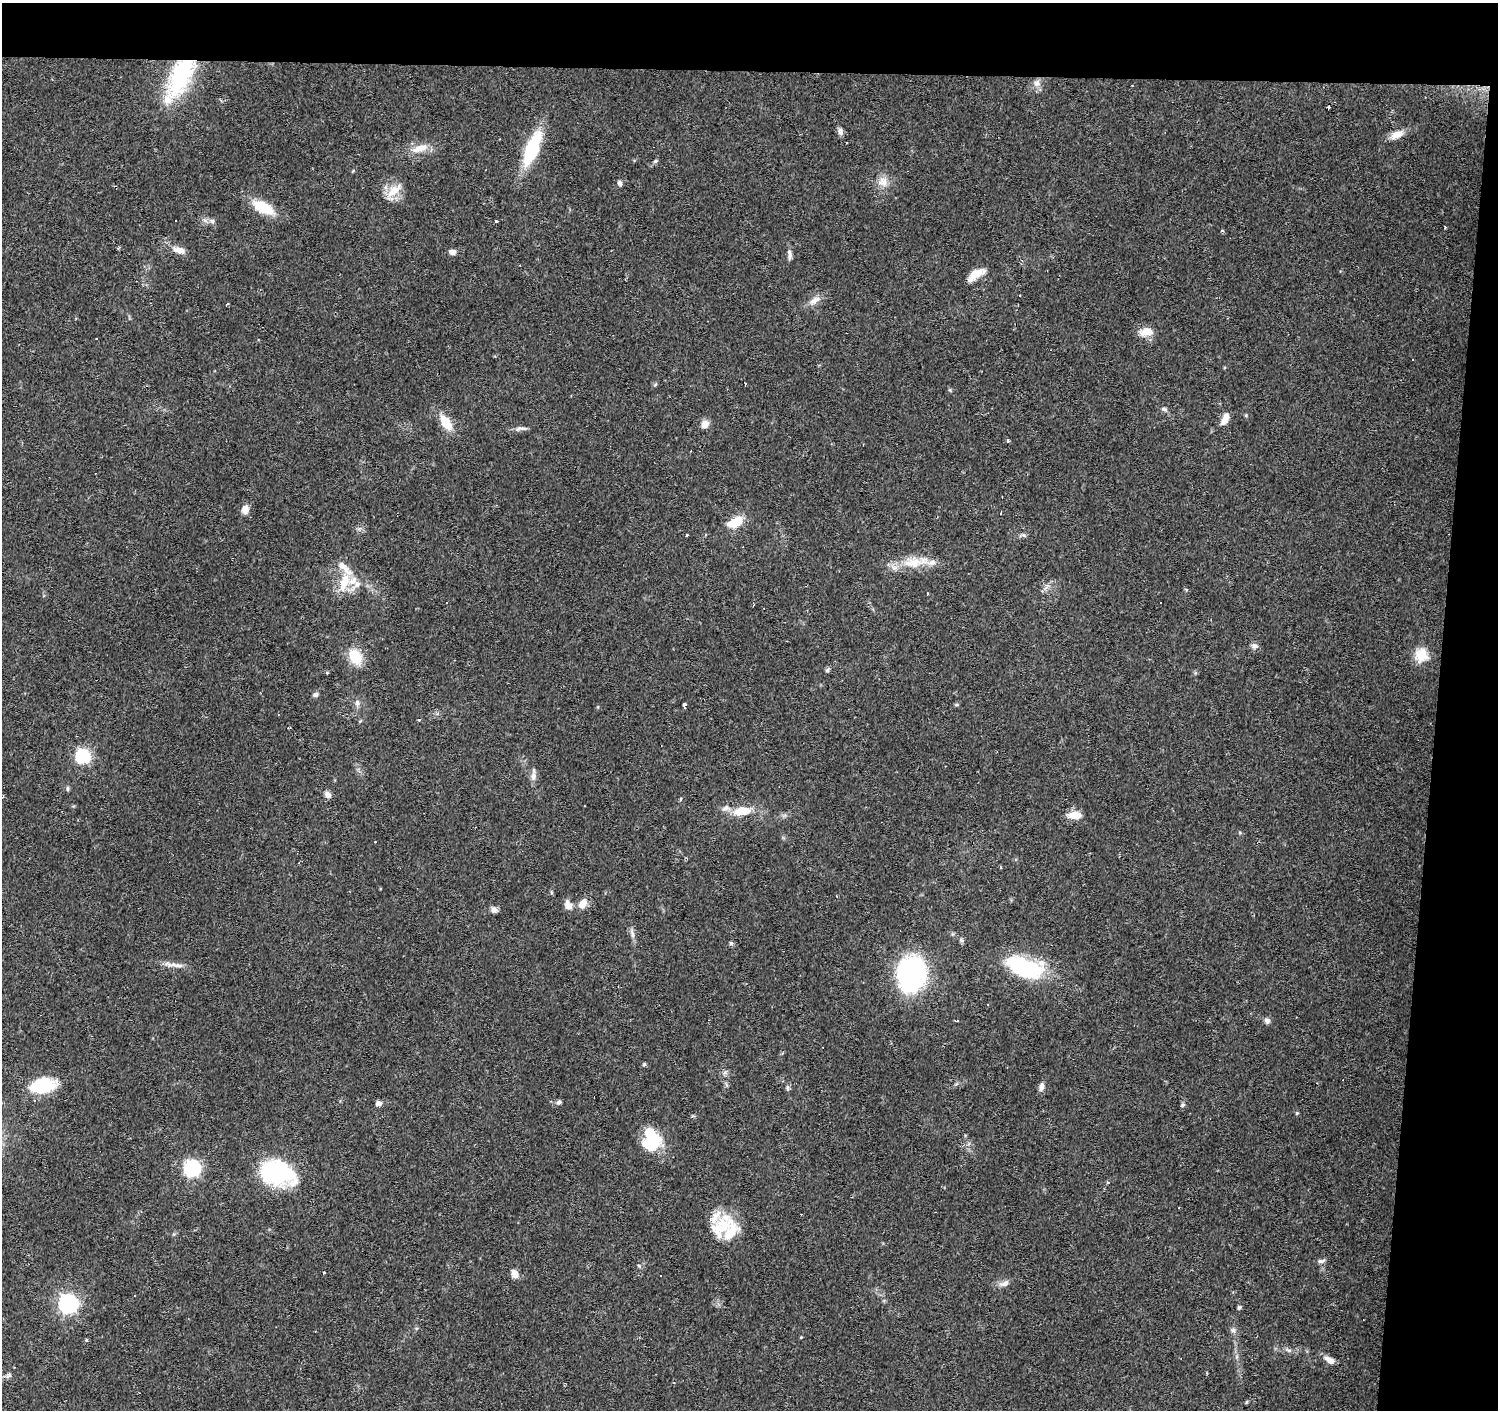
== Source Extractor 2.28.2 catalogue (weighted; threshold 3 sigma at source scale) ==
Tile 3 of 3 x 3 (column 3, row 1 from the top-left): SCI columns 2992-4487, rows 3042-4449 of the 4493 x 4730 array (HDU 1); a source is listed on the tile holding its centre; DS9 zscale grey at full resolution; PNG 1500 x 1412 px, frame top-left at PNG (2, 3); no overlay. Shown black and unused: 9% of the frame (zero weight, under 2 of 3 exposures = <1% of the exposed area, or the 3 px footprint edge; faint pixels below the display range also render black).
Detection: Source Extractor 2.28.2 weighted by HDU 2 'WHT'; one run over the whole footprint, this tile lists its part. Background 0.0983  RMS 0.0063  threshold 0.0282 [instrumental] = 3 sigma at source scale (4.5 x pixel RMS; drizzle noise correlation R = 1.50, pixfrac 1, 0.0396/0.0396 arcsec/px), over >= 5 px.
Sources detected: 111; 1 inside a brighter object's white glare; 10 cosmic-ray / hot-pixel residue — not listed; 6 inside a brighter listed object's ellipse — not listed separately; the other 94 listed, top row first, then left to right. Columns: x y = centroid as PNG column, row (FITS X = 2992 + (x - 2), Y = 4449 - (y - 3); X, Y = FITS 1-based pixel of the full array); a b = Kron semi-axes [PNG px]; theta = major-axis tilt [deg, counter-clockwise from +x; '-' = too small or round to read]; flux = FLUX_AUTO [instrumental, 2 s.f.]
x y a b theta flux
180 76 57 25 62 57
1037 83 10 9 - 4.1
1328 107 3 3 - 2.7
840 131 11 7 -86 2.1
1397 134 18 9 26 6.2
420 148 27 9 15 8.7
532 148 37 12 68 41
655 161 6 5 - 1
883 182 14 14 - 6.5
620 183 7 5 -63 1.6
393 191 26 11 51 10
263 207 23 11 -27 20
212 221 7 5 -46 1.6
496 221 3 3 - 2
1445 228 4 3 - 0.54
1221 231 3 3 - 1.5
179 250 17 8 -20 5.5
452 252 8 6 0 2.7
789 254 15 5 -87 2.5
976 274 21 8 32 8.4
814 300 18 8 31 5
1146 332 19 11 7 7.1
96 338 3 2 - 0.46
745 384 3 2 - 0.48
1164 409 8 5 -21 1.5
1225 419 14 7 64 6.8
446 423 20 11 -56 12
705 424 7 6 - 6.3
520 428 17 5 5 2.6
1007 440 3 3 - 1.4
245 509 9 8 - 4.9
1001 513 3 2 - 0.56
735 522 17 9 26 15
686 535 3 3 - 1.3
1024 535 8 4 -23 1.3
913 563 31 15 3 16
344 582 24 11 73 14
357 584 16 8 44 5.1
927 593 3 2 - 0.82
754 605 3 2 - 0.99
1254 646 9 8 - 2.4
1421 655 18 16 57 10
355 657 19 14 -62 15
827 670 6 5 - 1.2
327 673 4 4 - 0.61
315 694 7 6 - 1.8
357 703 9 6 77 2.1
684 705 4 3 - 3.6
419 720 3 3 - 2
289 728 4 2 - 0.55
83 756 6 6 - 110
533 776 14 7 80 3.1
67 788 7 3 90 0.95
328 794 8 7 - 3.1
742 811 21 9 8 13
1075 815 15 8 3 8.3
1000 867 3 2 - 0.96
582 904 12 8 56 6.6
568 905 13 9 -63 4
494 910 8 7 - 2.3
632 934 15 5 -74 2.7
961 940 7 4 -70 1.2
731 943 6 6 - 1.1
177 965 21 6 -7 4.5
1024 967 45 22 -18 51
911 975 30 25 -62 110
957 1020 3 3 - 2.3
1267 1020 9 6 -25 2.1
644 1064 5 5 - 0.94
724 1073 7 4 19 1.3
43 1086 29 16 11 28
1041 1087 11 6 79 2.9
787 1088 7 5 -64 1.3
559 1102 6 5 - 1.6
378 1103 5 4 - 4.3
1183 1105 6 5 - 1.1
1297 1113 5 4 - 0.74
652 1140 25 20 -81 28
192 1168 7 7 - 160
277 1173 38 25 -16 62
721 1227 41 22 47 26
1321 1261 12 5 7 1.8
323 1273 3 3 - 2.4
514 1273 11 8 -64 4.2
1005 1284 13 7 17 3.3
68 1304 7 7 - 230
1239 1307 4 4 - 1.4
1233 1330 7 4 90 1.4
801 1337 5 3 - 0.5
86 1340 5 3 - 0.62
1288 1350 10 4 -22 1.7
1330 1360 13 7 -29 4.7
9 1375 8 5 18 1.6
1246 1402 6 3 70 0.65
Overlapping masked pixels (flux is a lower limit): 1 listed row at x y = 180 76